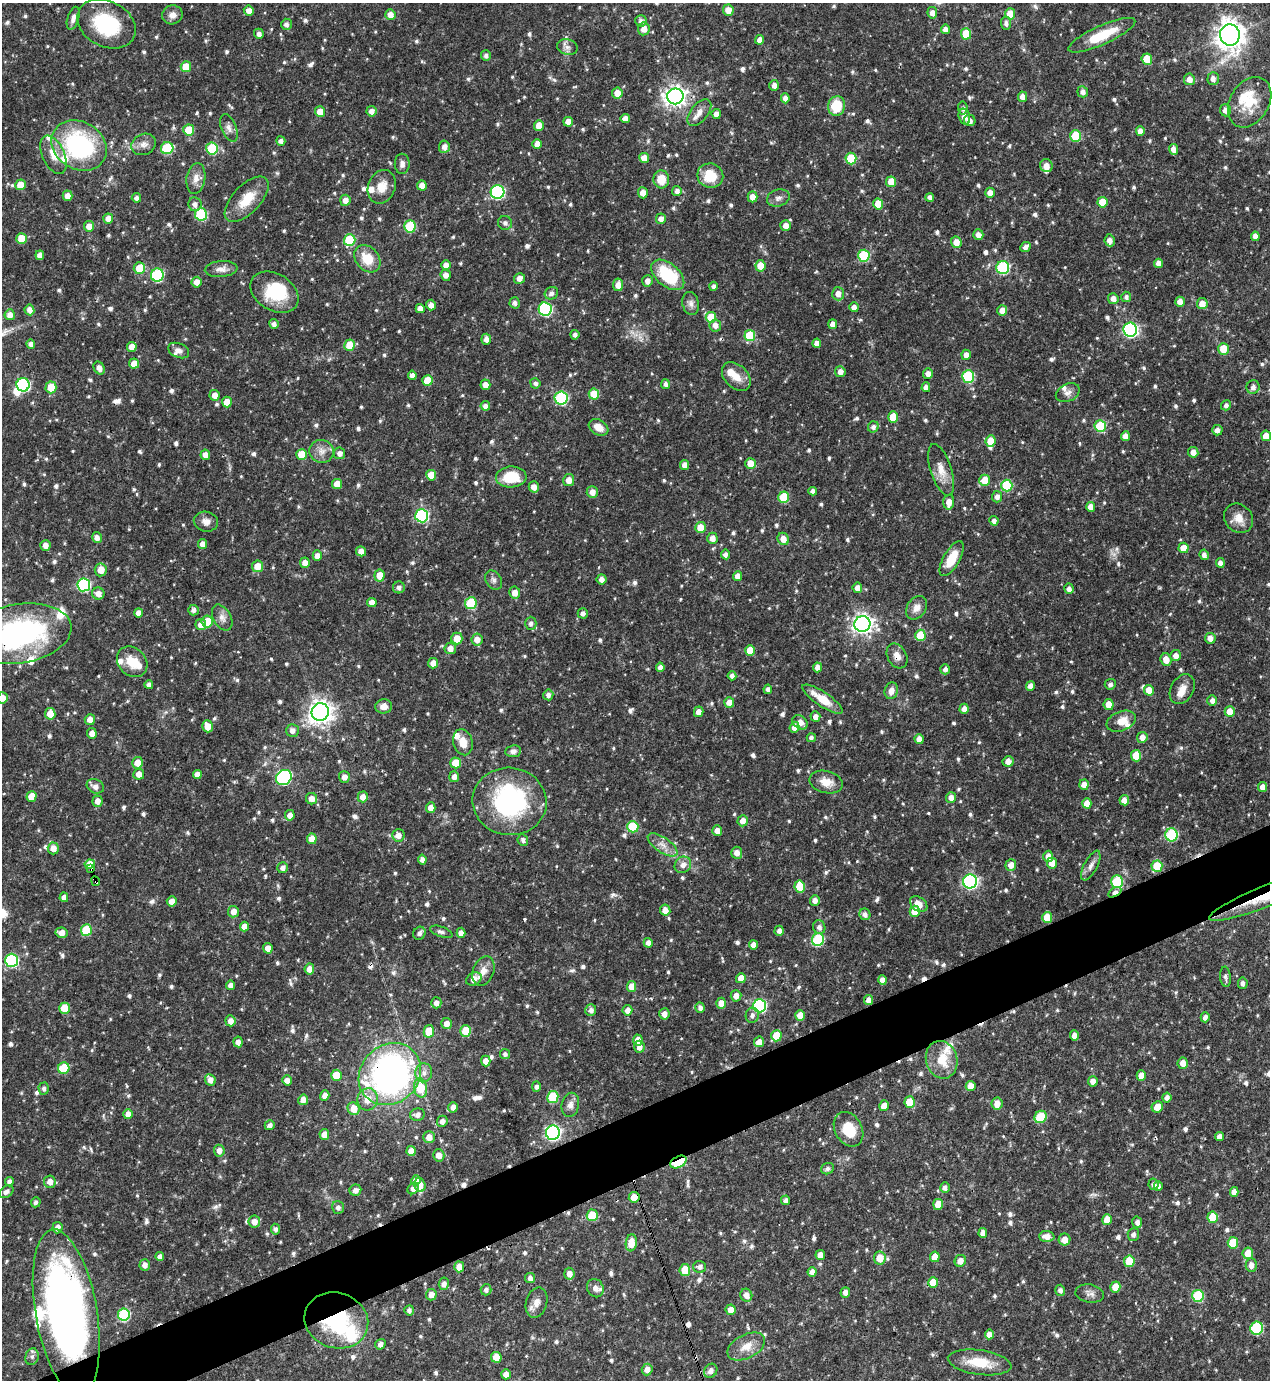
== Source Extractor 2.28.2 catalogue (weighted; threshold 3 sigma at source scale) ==
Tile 7 of 4 x 4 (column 3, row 2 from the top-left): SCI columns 2684-3951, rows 2756-4133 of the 5497 x 5510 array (HDU 1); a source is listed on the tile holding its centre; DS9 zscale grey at full resolution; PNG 1272 x 1382 px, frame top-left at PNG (2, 3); each listed source drawn as its Kron ellipse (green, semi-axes under 4 px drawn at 4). Shown black and unused: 4% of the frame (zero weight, under 3 of 4 exposures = <1% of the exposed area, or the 3 px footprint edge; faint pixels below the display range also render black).
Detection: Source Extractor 2.28.2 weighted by HDU 2 'WHT'; one run over the whole footprint, this tile lists its part. Background 0.0571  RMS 0.0033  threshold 0.0148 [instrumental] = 3 sigma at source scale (4.5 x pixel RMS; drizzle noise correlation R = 1.50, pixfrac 1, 0.05/0.05 arcsec/px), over >= 5 px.
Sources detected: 924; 1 too faint to see at this stretch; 4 inside a brighter object's white glare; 13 cosmic-ray / hot-pixel residue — neither listed nor drawn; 25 inside a brighter listed object's ellipse — not listed separately; of the other 881, all 500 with FLUX_AUTO >= 1.01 (the completeness limit of this list) listed and drawn (381 fainter detections not listed), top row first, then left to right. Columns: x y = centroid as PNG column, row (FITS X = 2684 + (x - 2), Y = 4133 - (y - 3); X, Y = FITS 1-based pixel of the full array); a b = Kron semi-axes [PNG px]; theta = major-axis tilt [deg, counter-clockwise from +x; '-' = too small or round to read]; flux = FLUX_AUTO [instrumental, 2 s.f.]
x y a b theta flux
728 10 5 5 - 3
249 11 5 5 - 2.3
932 13 5 5 - 1.8
1010 14 5 5 - 5.4
172 15 10 9 - 2.3
390 15 5 5 - 2.5
73 18 12 5 72 1.6
641 21 6 5 - 1.4
1006 23 6 5 - 1.1
107 24 31 22 -27 22
286 24 5 5 - 1.1
644 29 6 5 - 2.7
945 29 5 4 - 2.3
259 34 5 5 - 1.4
966 34 5 5 - 8.7
1102 35 36 9 24 11
1230 35 10 10 - 350
760 40 5 4 - 2
567 47 10 8 -12 1.6
486 56 5 5 - 1.1
1147 59 5 5 - 7.3
186 67 5 5 - 6.3
1213 78 6 5 - 1.6
1189 79 6 5 - 2.6
774 85 5 5 - 1.8
1083 92 5 5 - 1.6
617 93 5 5 - 3.5
675 96 8 8 - 210
1023 97 5 4 - 2.3
785 98 5 4 - 1.9
1250 102 27 19 59 11
836 106 10 8 74 10
963 108 6 4 -82 1.1
1225 110 6 5 - 1.9
371 111 5 5 - 1.8
320 112 5 5 - 3.5
699 112 16 8 52 2.6
716 114 5 4 - 2
964 117 8 5 -74 2.4
625 118 4 4 - 2.2
970 120 6 5 - 1.6
568 122 5 5 - 2.3
539 126 5 5 - 3.6
229 128 14 7 -68 1.8
189 130 5 5 - 7.7
1140 131 5 4 - 2.1
1076 136 6 5 - 14
281 141 5 4 - 1.3
144 144 13 10 26 2.3
537 144 5 4 - 2.3
79 146 29 23 -32 42
444 147 6 5 - 1.8
167 148 6 6 - 19
212 148 6 5 - 18
1174 149 5 4 - 2.4
54 155 20 11 -65 4.8
644 158 5 5 - 2.9
851 159 6 5 - 12
402 164 10 7 -89 1.6
1046 166 6 6 - 2.6
710 176 13 12 - 8.6
196 178 15 9 80 2.7
661 179 9 8 - 5.6
891 182 5 5 - 5
20 185 5 5 - 3.9
422 185 5 5 - 2.4
382 187 17 13 67 4.7
677 191 5 5 - 1.4
498 192 7 6 - 44
643 193 5 5 - 2.7
990 193 5 4 - 2.2
68 196 5 5 - 2.4
752 197 5 5 - 2.8
930 197 4 4 - 1.4
136 198 5 4 - 1.2
778 198 12 8 17 1.6
247 199 28 14 47 7.7
345 200 5 5 - 2.1
1102 202 5 5 - 6
195 204 7 6 - 1.7
878 204 5 5 - 6.7
201 214 6 6 - 20
108 219 5 5 - 2.7
661 219 5 5 - 1.7
505 223 7 6 - 1.1
89 226 5 5 - 3
410 226 6 6 - 17
786 226 5 5 - 2.4
978 235 5 5 - 2.1
1255 236 4 4 - 2
22 239 5 5 - 6.3
350 240 6 5 - 18
1110 240 6 5 - 1.7
956 242 6 5 - 3.3
1026 247 6 4 43 1.4
40 255 5 4 - 2.1
864 256 6 6 - 21
367 259 15 11 -50 7.3
1159 263 4 4 - 2.4
446 265 5 5 - 2.2
760 266 6 5 - 4.5
139 268 6 5 - 7.4
1003 268 6 6 - 28
221 269 16 8 6 2.3
157 275 6 6 - 30
446 275 5 5 - 1.9
668 275 19 11 -40 18
519 278 5 5 - 2.2
647 281 6 5 - 1.6
197 282 5 5 - 2.6
618 285 6 5 - 2.5
713 286 4 4 - 1.1
274 292 26 18 -32 14
551 293 7 6 - 1.2
838 294 7 6 - 2.5
1126 297 5 5 - 1.1
1113 299 5 5 - 2.2
1180 302 5 4 - 2.5
515 303 5 5 - 1.2
691 304 11 8 -78 1.6
1202 304 5 5 - 3.2
431 305 5 5 - 1.9
854 307 5 4 - 1.8
420 309 4 4 - 2.2
545 309 6 6 - 41
29 310 5 5 - 1.8
1002 310 5 5 - 3
10 315 5 5 - 2.3
711 317 5 5 - 8.3
274 324 5 4 - 1.3
833 324 5 4 - 2.1
715 325 6 6 - 1.9
1130 330 7 7 - 63
575 335 4 4 - 1.1
750 336 5 5 - 13
486 339 5 5 - 1.6
817 343 4 4 - 2.1
31 344 4 4 - 1.4
350 345 6 5 - 6.4
132 347 5 4 - 3.2
1223 349 6 5 - 6.4
179 351 11 7 -22 1.5
966 355 5 4 - 2.3
134 364 5 5 - 2.7
99 368 7 5 -59 1.9
840 372 5 5 - 2.1
928 373 5 5 - 1.9
412 375 4 4 - 1.5
968 376 6 6 - 24
736 377 17 11 -45 4.1
427 380 5 5 - 6.8
535 383 5 5 - 1
665 384 5 4 - 1.1
23 385 7 6 - 39
485 385 5 5 - 2.3
51 387 6 5 - 6.2
926 387 5 4 - 1.5
1253 387 7 6 - 1.7
1068 393 12 8 26 1.8
594 394 5 5 - 6.5
214 395 5 5 - 2.2
561 398 6 6 - 32
227 402 5 5 - 3.4
1226 405 5 4 - 1
485 406 5 4 - 1.4
893 417 5 5 - 6.7
1100 426 6 5 - 16
599 427 10 7 -31 3.5
873 427 6 5 - 1.2
1217 430 5 5 - 1.6
1125 436 5 4 - 2.3
1266 436 5 5 - 4.6
991 441 6 5 - 6
322 451 12 11 - 2.8
1193 452 5 5 - 2.4
340 453 6 5 - 1.6
302 454 5 5 - 7.2
205 455 5 4 - 2.5
750 463 5 5 - 3.8
685 465 5 4 - 2.2
941 470 27 10 -72 4.6
431 475 5 5 - 4.5
511 477 15 10 2 11
569 480 6 5 - 2.7
985 480 6 5 - 6.3
337 484 5 5 - 4.2
1007 486 6 5 - 20
534 487 5 5 - 2.5
813 491 4 4 - 1.3
592 492 6 5 - 2.4
784 497 5 5 - 11
997 497 5 5 - 1.4
949 502 7 5 88 3
1091 507 5 4 - 2.4
422 516 7 6 - 39
1239 518 16 13 -47 3.7
994 521 5 4 - 1.4
206 522 12 10 -11 2.2
700 527 5 5 - 5.1
97 538 5 5 - 1.7
712 538 5 5 - 2.2
783 539 6 5 - 3
203 544 5 4 - 2.2
45 545 5 5 - 2
1183 548 5 5 - 4.1
361 551 5 5 - 2.4
725 554 5 4 - 1.4
1204 555 5 4 - 1.6
317 556 5 4 - 2.1
952 559 19 8 60 7.7
305 563 5 5 - 2.4
1220 563 5 4 - 1.6
258 566 6 5 - 5.1
101 570 6 6 - 3.9
379 575 6 5 - 4.8
737 576 5 4 - 2.2
602 579 5 5 - 2
494 580 10 7 -59 1.2
84 585 6 6 - 43
399 587 6 6 - 1.3
857 588 5 5 - 2.4
1069 589 5 4 - 1.6
98 593 6 6 - 2.4
515 593 6 5 - 2.5
372 602 4 4 - 2.2
471 603 6 5 - 17
917 608 12 9 56 2.7
193 610 5 5 - 1.3
138 613 5 4 - 2.2
583 613 5 5 - 1.2
222 618 14 8 -61 2.3
207 621 6 5 - 6.8
531 623 6 6 - 1.2
862 624 8 8 - 180
201 625 5 5 - 2.5
19 634 53 29 9 71
920 635 5 5 - 9.6
1210 638 5 5 - 2.2
457 639 6 5 - 4.8
477 640 6 5 - 2.7
450 648 6 6 - 2.3
750 650 5 5 - 5.1
1176 655 5 5 - 2.1
897 656 13 9 -61 2.4
1166 660 6 5 - 3.1
132 662 17 13 -46 6.3
433 663 5 5 - 2.6
660 667 4 4 - 1.5
818 667 5 4 - 2.1
945 669 5 5 - 1.2
732 676 4 4 - 1.2
1110 684 5 5 - 1
149 685 4 4 - 1.3
1031 686 5 4 - 2.1
768 689 5 4 - 1.2
1182 689 16 11 60 3.1
1149 690 5 5 - 3.9
891 691 8 6 72 2.2
548 695 5 5 - 1.4
3 698 6 5 - 2.9
823 699 24 7 -34 6.8
1212 700 5 5 - 1.7
729 702 5 5 - 2.9
1109 705 5 5 - 3.8
384 706 8 7 - 2.5
964 709 5 4 - 2.1
1230 711 5 5 - 4
320 712 9 8 - 260
699 712 5 5 - 2.2
50 714 6 5 - 4
815 717 5 5 - 1.7
90 720 5 5 - 2.7
1121 721 15 9 21 3.8
800 722 8 6 -40 3.1
207 726 6 5 - 3.6
794 727 5 5 - 2.2
292 731 6 6 - 1.7
92 733 5 4 - 2.2
1142 737 5 5 - 2.4
811 738 4 4 - 1
919 739 5 4 - 2.8
463 742 13 9 -75 3.5
513 751 8 6 7 1.3
1136 756 5 5 - 8.3
1008 761 5 5 - 2.4
137 763 6 5 - 3.8
456 763 5 5 - 6.7
139 774 6 5 - 2.4
197 774 4 4 - 2.4
284 777 8 7 - 52
344 777 6 5 - 1.9
454 777 5 5 - 1.7
826 782 17 11 -14 4.3
1084 785 5 5 - 2.2
95 786 9 7 -26 2
1263 787 5 4 - 2.7
32 796 5 5 - 4.7
363 797 5 5 - 2.4
951 797 5 5 - 2
311 799 6 5 - 2.3
1124 800 5 5 - 2.3
97 801 5 5 - 2.2
509 801 37 33 -8 45
1087 803 5 4 - 2.9
431 808 5 4 - 2.3
290 815 5 5 - 2.3
743 821 5 5 - 2.3
633 827 6 5 - 13
717 831 5 5 - 2.3
398 835 6 6 - 2.4
1172 835 6 6 - 25
312 839 5 5 - 3.8
523 840 6 5 - 1
662 845 17 7 -34 2.8
53 848 6 5 - 2.8
737 853 6 5 - 2.2
1048 856 5 5 - 2.3
422 860 5 4 - 1.6
1052 863 5 5 - 3.5
90 864 5 4 - 3.9
683 865 9 7 43 2.1
1011 865 6 5 - 2.4
1091 866 16 6 63 1.9
1157 866 6 5 - 11
91 868 4 3 - 9.8
283 868 5 5 - 1.5
96 881 5 3 - 8.3
970 881 7 7 - 65
1117 882 6 5 - 20
800 886 6 5 - 9.2
1115 892 7 4 31 2.4
1268 895 63 10 22 15
64 897 5 4 - 1.6
815 900 5 5 - 1.8
172 901 5 5 - 2.5
919 904 9 6 -34 3.6
665 910 5 5 - 2.6
915 911 5 5 - 6
233 912 6 5 - 2.7
865 914 6 5 - 1.4
1047 917 5 5 - 6.4
244 927 5 4 - 2.6
819 927 7 6 - 1.6
86 930 6 5 - 14
779 931 5 4 - 1.4
441 932 12 5 -18 1
61 933 6 5 - 2.5
419 933 7 6 - 1.1
461 933 5 4 - 2.1
818 940 6 6 - 27
648 943 5 4 - 1.7
753 945 5 4 - 2.3
268 948 5 4 - 2.5
11 960 6 6 - 41
309 969 5 5 - 2.5
483 971 15 10 68 3.1
1225 977 10 5 -84 1.3
741 978 5 5 - 3.1
474 979 8 6 31 3.4
882 980 4 4 - 2
1243 983 6 5 - 1.2
230 985 5 4 - 1.8
632 987 5 5 - 3.7
736 996 6 5 - 2.5
868 1000 5 4 - 2.2
436 1003 5 5 - 1.8
721 1003 5 5 - 2.8
760 1006 6 6 - 44
64 1008 5 5 - 8.1
700 1008 5 4 - 1.2
591 1010 6 5 - 1.5
627 1010 5 5 - 2.2
664 1014 5 5 - 1.9
752 1015 7 6 - 1.3
800 1015 5 5 - 3.3
1205 1017 5 4 - 1.5
230 1021 5 5 - 2.2
446 1024 5 5 - 2.3
429 1031 6 5 - 6.8
466 1031 6 5 - 8.6
776 1036 5 5 - 7.8
1074 1036 5 4 - 2
638 1040 5 5 - 2.5
238 1042 5 4 - 1.8
759 1042 5 5 - 2.5
639 1047 6 5 - 2.1
505 1054 5 5 - 1.1
942 1060 19 15 -75 7.9
486 1061 5 4 - 2.9
1183 1063 5 5 - 3
64 1068 6 5 - 11
424 1073 9 8 - 2
390 1074 33 29 43 120
336 1075 5 5 - 6.2
1141 1076 5 4 - 3.4
210 1080 6 5 - 2.4
287 1080 5 5 - 2
1093 1081 5 5 - 2.1
536 1086 5 4 - 1
971 1086 5 5 - 3.2
421 1088 10 6 -78 10
44 1089 6 5 - 1.1
325 1095 5 4 - 2.3
553 1097 6 5 - 17
1167 1097 5 4 - 1.5
368 1099 11 10 - 4.2
303 1100 5 5 - 2.4
910 1102 5 5 - 7.1
997 1104 6 5 - 2.7
570 1105 12 8 77 2
884 1106 5 5 - 2.4
453 1107 5 5 - 2
1157 1107 6 5 - 3.6
354 1109 6 5 - 5.2
128 1114 5 4 - 2.3
417 1115 7 6 - 1.8
1041 1117 6 5 - 13
442 1121 6 5 - 1.5
270 1125 5 4 - 1.3
848 1129 18 13 -61 7.9
553 1133 7 7 - 86
324 1134 5 5 - 2.6
429 1137 6 5 - 2.6
1220 1137 4 4 - 2
219 1151 6 5 - 2.3
411 1151 5 4 - 3
439 1155 6 5 - 2.5
678 1162 9 5 27 20
827 1169 6 5 - 1.1
416 1180 5 4 - 3.4
9 1182 4 4 - 1.4
50 1182 6 6 - 2.5
1154 1184 5 5 - 1.3
420 1185 7 5 -71 2.9
1158 1186 5 4 - 1.2
945 1188 5 4 - 1.3
413 1189 6 5 - 1.7
355 1190 6 5 - 1.6
6 1192 8 5 37 1.2
1234 1192 5 4 - 2.3
634 1197 5 5 - 3.6
786 1200 5 4 - 1.1
36 1202 5 5 - 1
938 1204 5 5 - 5.5
338 1207 6 6 - 1.4
592 1215 6 5 - 8.1
1213 1217 5 5 - 9.4
1107 1220 5 5 - 3.4
254 1222 6 6 - 2.7
1137 1222 6 5 - 1.6
57 1228 6 5 - 2.4
275 1229 5 4 - 1.2
983 1233 5 4 - 2.2
1133 1234 6 5 - 1.3
1047 1236 8 5 -2 2.6
1065 1240 6 6 - 2.6
631 1243 8 5 83 4.7
1233 1243 6 5 - 8.3
1248 1253 6 5 - 4.9
820 1255 5 4 - 2.4
160 1256 4 4 - 1.8
935 1257 5 5 - 4.5
880 1258 6 6 - 5.6
960 1261 6 5 - 2.5
1129 1261 6 5 - 8.3
145 1265 5 5 - 1.9
1251 1265 7 5 90 2.1
459 1267 5 5 - 3.3
700 1267 6 6 - 1.4
685 1270 6 5 - 8.1
812 1272 5 4 - 2.2
569 1274 6 5 - 2.2
530 1278 5 5 - 1.4
933 1282 5 5 - 5.9
444 1284 6 5 - 1.6
1115 1287 5 5 - 4.6
595 1288 9 8 - 1.9
486 1290 6 5 - 1.1
1060 1290 5 5 - 1.2
845 1292 5 5 - 1.8
1090 1294 14 9 -9 1.8
431 1295 6 5 - 2.4
746 1295 6 6 - 2.2
1198 1296 6 5 - 21
536 1303 15 10 75 2.6
409 1310 5 5 - 1.2
731 1310 5 5 - 2.7
66 1313 84 31 -80 190
124 1315 6 6 - 28
336 1320 32 27 -19 31
1257 1328 6 6 - 27
989 1334 5 4 - 2.3
380 1344 5 5 - 1.6
746 1346 20 11 27 4.7
32 1357 8 6 75 1
496 1357 5 5 - 6.1
980 1362 32 12 -8 9.1
647 1369 6 5 - 2.3
711 1371 7 6 - 1.8
506 1374 5 5 - 2.5
Overlapping masked pixels (flux is a lower limit): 12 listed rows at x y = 19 634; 897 656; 91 868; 96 881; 1115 892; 1268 895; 868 1000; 390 1074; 678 1162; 634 1197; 66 1313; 336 1320
Isophote crosses this tile's border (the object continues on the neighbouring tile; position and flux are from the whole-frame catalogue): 5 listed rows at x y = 107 24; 19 634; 3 698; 1268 895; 66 1313